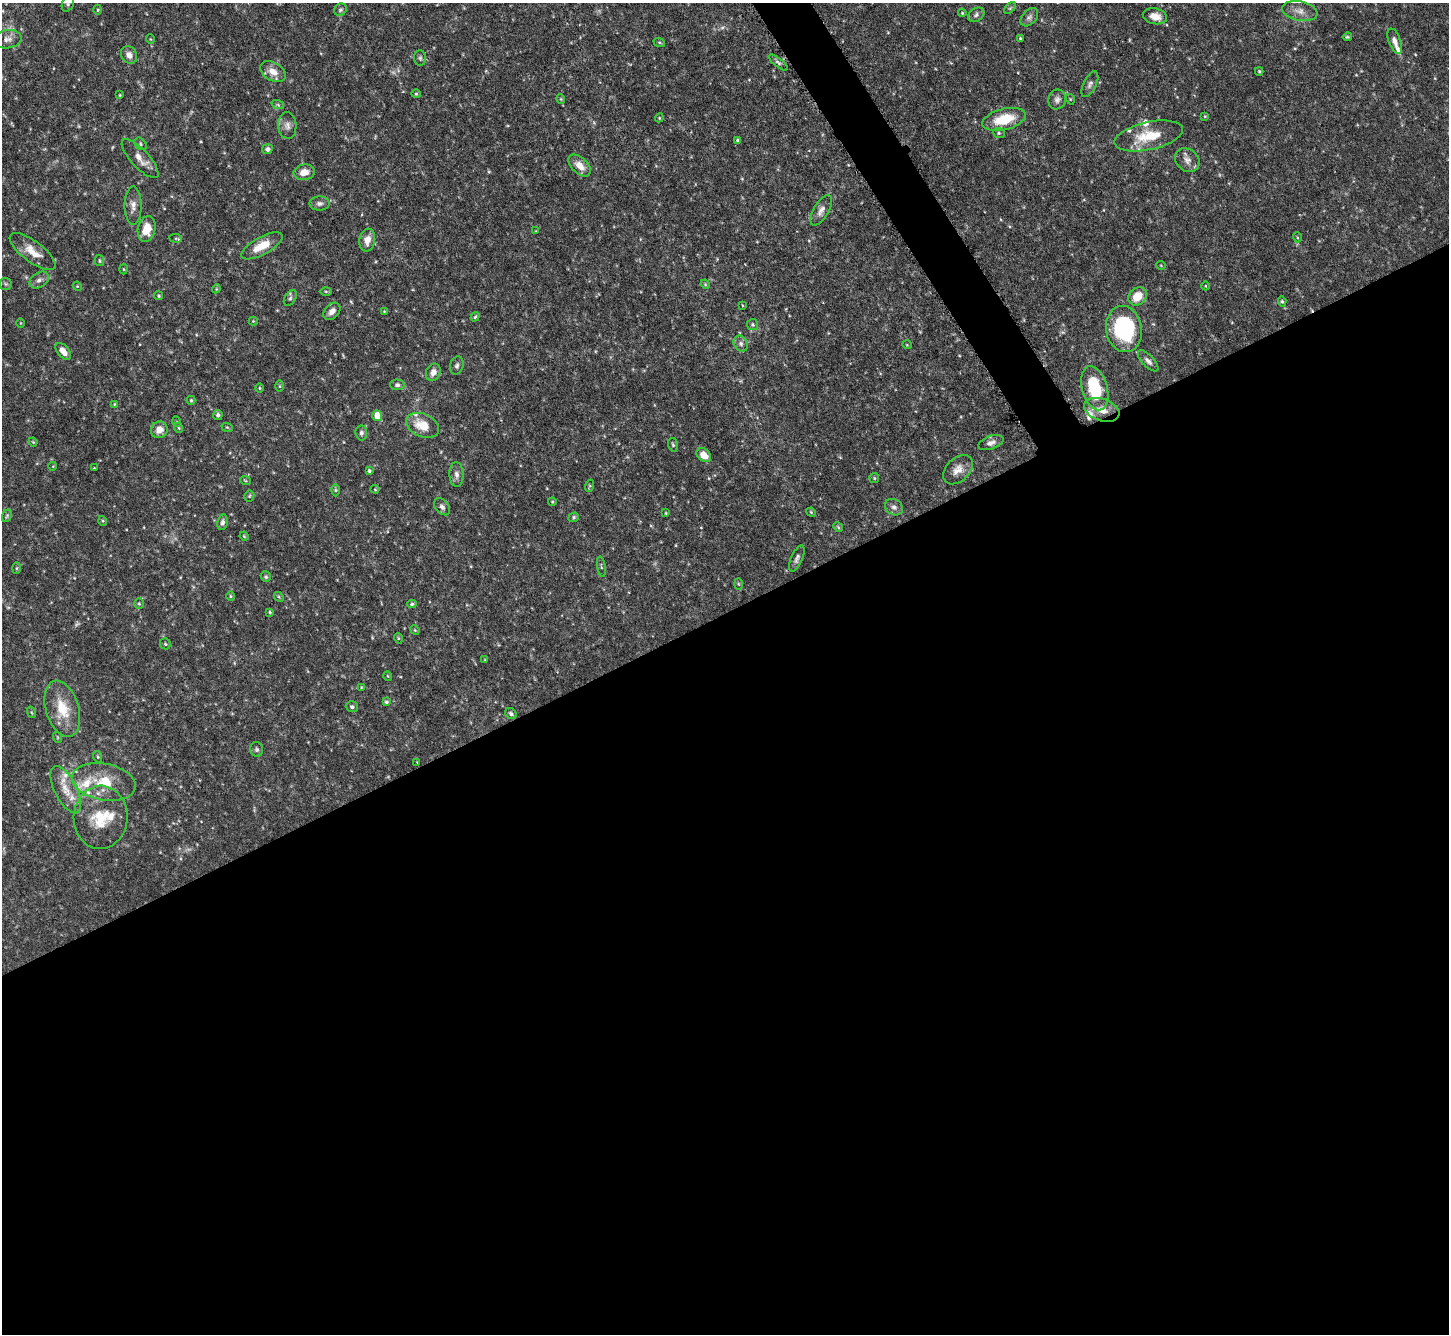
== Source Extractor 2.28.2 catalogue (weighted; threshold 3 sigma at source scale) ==
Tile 15 of 4 x 4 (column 3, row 4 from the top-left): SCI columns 2898-4344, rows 298-1629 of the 5793 x 5783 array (HDU 1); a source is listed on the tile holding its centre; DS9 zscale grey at full resolution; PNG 1451 x 1336 px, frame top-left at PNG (2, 3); each listed source drawn as its Kron ellipse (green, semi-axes under 4 px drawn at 4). Shown black and unused: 56% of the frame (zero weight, under 4 of 8 exposures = <1% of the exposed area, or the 3 px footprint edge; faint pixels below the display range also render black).
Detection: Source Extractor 2.28.2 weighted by HDU 2 'WHT'; one run over the whole footprint, this tile lists its part. Background 0.112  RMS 0.0044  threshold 0.0178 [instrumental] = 3 sigma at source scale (4.09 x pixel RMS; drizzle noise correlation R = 1.36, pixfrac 0.8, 0.05/0.05 arcsec/px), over >= 5 px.
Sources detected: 161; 4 too faint to see at this stretch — neither listed nor drawn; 10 inside a brighter listed object's ellipse — not listed separately; the other 147 listed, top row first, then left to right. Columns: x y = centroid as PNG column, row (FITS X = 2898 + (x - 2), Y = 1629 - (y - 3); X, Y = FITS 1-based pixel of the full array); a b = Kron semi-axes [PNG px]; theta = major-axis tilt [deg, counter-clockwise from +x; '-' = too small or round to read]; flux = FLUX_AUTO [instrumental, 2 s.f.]
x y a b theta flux
68 4 8 5 67 0.9
1010 8 7 4 44 0.56
98 10 5 3 - 0.41
340 10 7 6 - 0.74
1300 11 18 9 -10 3.7
962 13 4 3 - 0.42
976 15 9 6 32 1.2
1155 16 12 7 -12 4
1029 17 11 7 48 1.4
1347 37 5 3 - 0.53
1020 38 4 3 - 0.44
7 39 14 9 8 2.5
150 39 5 3 - 0.27
1395 41 13 6 -70 2.3
659 42 6 4 -18 0.57
129 55 9 7 -57 2.4
420 58 8 6 -89 0.86
778 63 11 4 -38 0.98
1259 71 4 3 - 0.46
273 72 14 9 -31 4
1090 84 14 6 63 1.6
416 94 4 4 - 0.44
120 95 3 3 - 0.35
561 99 4 4 - 0.44
1057 99 10 8 71 1.7
1070 99 5 3 - 0.36
278 105 6 4 -19 0.62
1205 116 4 3 - 0.36
659 118 4 3 - 0.36
1004 119 22 10 14 13
287 125 13 9 -85 2.4
999 133 6 5 - 0.65
1149 136 35 14 12 13
738 141 4 3 - 1.1
140 144 7 5 -45 0.81
267 149 5 5 - 1.1
140 159 25 9 -47 4.1
1187 160 13 11 -41 2.8
580 165 13 7 -44 4.2
304 172 10 7 9 4.2
319 203 10 7 0 1.5
133 206 19 8 90 2.9
821 210 17 7 60 2.6
147 229 13 8 79 7.3
536 231 4 4 - 0.3
1297 237 5 3 - 0.38
176 238 6 4 -7 0.48
367 240 11 7 82 3.6
262 246 23 9 28 7.2
33 252 27 10 -37 5.9
99 261 5 5 - 0.55
1161 265 4 4 - 0.39
124 269 5 3 - 0.37
39 280 11 7 35 1.6
6 284 6 5 - 0.7
705 284 5 4 - 0.4
77 286 4 3 - 0.34
1206 286 4 3 - 0.31
216 289 4 3 - 0.35
326 291 6 4 -1 0.53
159 296 4 4 - 0.56
1137 296 10 8 42 6.9
290 298 8 5 59 0.96
1282 301 5 4 - 0.68
742 305 3 2 - 0.28
332 311 10 7 46 2.3
384 311 4 4 - 0.32
475 317 5 3 - 0.47
253 321 4 4 - 0.39
21 323 5 3 - 0.3
753 325 5 5 - 0.67
1124 329 23 18 -79 41
741 344 8 6 -60 1.5
907 345 5 3 - 0.31
63 351 10 6 -50 3.1
1148 361 13 6 -46 1.7
457 365 9 6 72 1.1
433 372 9 7 67 2.6
397 385 7 5 -2 1.1
280 386 6 4 90 0.47
259 388 4 3 - 0.39
1095 388 23 12 -74 22
191 400 4 4 - 0.51
114 404 4 3 - 0.36
1102 410 18 11 -19 5.4
218 415 5 5 - 0.92
377 416 5 5 - 7.5
177 422 5 3 - 0.36
423 425 17 11 -24 9
227 427 6 3 -18 0.48
179 428 5 3 - 0.38
159 430 8 8 - 3.5
361 433 7 6 - 1.4
33 442 4 3 - 0.37
991 443 13 6 19 2
673 445 7 5 -73 0.73
704 455 8 6 -39 5
53 466 4 3 - 0.27
94 468 3 3 - 0.27
958 470 17 11 43 4
369 471 4 4 - 0.68
456 474 12 7 -88 1.9
874 478 5 4 - 0.51
245 480 5 3 - 0.38
589 486 6 4 71 0.46
375 489 4 4 - 0.38
336 490 6 4 90 0.51
249 496 5 5 - 0.51
552 502 4 4 - 0.41
442 507 10 6 -49 1.5
894 507 9 7 -34 1.6
811 512 5 4 - 0.47
666 513 3 3 - 0.36
7 516 6 4 69 0.6
574 517 5 4 - 0.55
103 521 5 3 - 0.39
223 522 8 5 81 1.2
838 527 5 4 - 0.49
244 536 4 3 - 0.38
797 558 14 5 66 1.5
601 567 10 3 -81 0.56
16 568 6 4 88 0.47
266 577 5 5 - 0.6
738 584 6 4 -88 0.45
231 596 4 4 - 0.48
279 597 5 4 - 0.58
139 604 5 5 - 0.59
412 604 5 4 - 0.58
270 612 3 3 - 0.48
415 630 5 4 - 0.4
398 638 5 3 - 0.39
165 644 5 5 - 0.63
485 660 4 3 - 0.34
388 676 5 3 - 0.32
361 687 4 3 - 0.35
386 702 4 4 - 0.66
352 707 6 5 - 0.85
62 709 29 16 -73 12
31 712 6 3 -71 0.44
511 714 6 5 - 0.92
57 737 6 3 -71 0.45
257 749 7 6 - 0.95
98 757 6 4 -72 0.5
417 762 3 3 - 0.25
104 782 32 18 -11 13
66 790 26 11 -63 7
101 817 31 27 86 16
Isophote crosses this tile's border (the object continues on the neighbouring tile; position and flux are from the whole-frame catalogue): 1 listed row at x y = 68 4